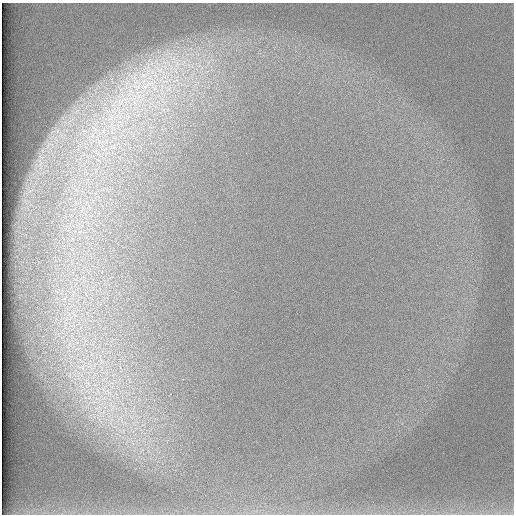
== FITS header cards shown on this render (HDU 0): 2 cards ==
NAXIS1  =                  512 /
NAXIS2  =                  512 /

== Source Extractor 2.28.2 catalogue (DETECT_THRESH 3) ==
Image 512 x 512 px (HDU 0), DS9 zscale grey, 1 PNG px = 1 image px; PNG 516 x 516 px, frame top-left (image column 1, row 512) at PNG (2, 3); no overlay
Background 97.7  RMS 2.9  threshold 8.7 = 3 sigma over >= 5 px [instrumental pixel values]
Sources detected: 4; all 4 listed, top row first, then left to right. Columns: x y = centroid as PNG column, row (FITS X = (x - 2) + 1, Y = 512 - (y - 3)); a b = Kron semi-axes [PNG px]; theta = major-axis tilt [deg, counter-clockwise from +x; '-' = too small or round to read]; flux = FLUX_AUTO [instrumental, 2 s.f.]
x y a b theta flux
147 85 36 12 23 9900
94 128 8 4 -44 620
113 147 10 4 -29 570
82 366 16 9 34 2400